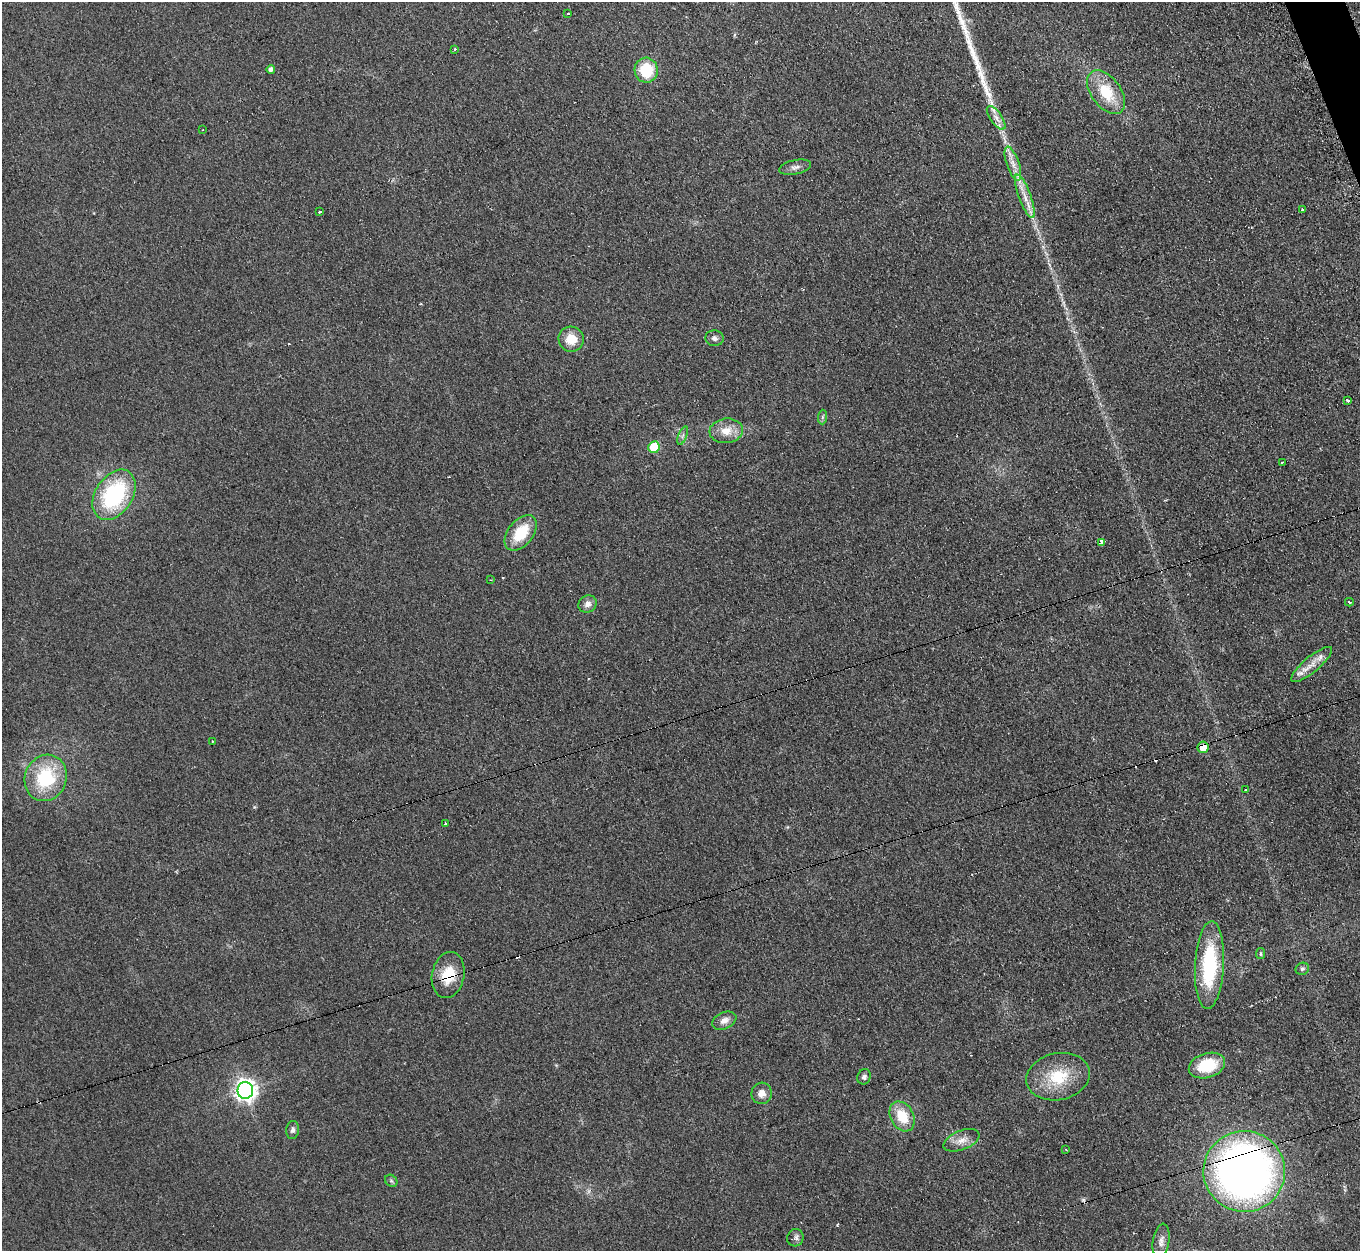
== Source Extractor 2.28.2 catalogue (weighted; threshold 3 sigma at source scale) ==
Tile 10 of 4 x 4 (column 2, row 3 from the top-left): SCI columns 1377-2734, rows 1529-2777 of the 5460 x 5421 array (HDU 1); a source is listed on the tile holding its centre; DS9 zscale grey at full resolution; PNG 1362 x 1253 px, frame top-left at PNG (2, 2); each listed source drawn as its Kron ellipse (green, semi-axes under 4 px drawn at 4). Shown black and unused: <1% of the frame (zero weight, under 2 of 3 exposures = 2% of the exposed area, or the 3 px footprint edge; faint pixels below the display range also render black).
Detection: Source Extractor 2.28.2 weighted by HDU 2 'WHT'; one run over the whole footprint, this tile lists its part. Background 0.0959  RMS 0.012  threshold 0.0519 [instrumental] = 3 sigma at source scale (4.5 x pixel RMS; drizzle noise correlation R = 1.50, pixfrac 1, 0.05/0.05 arcsec/px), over >= 5 px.
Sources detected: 62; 9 cosmic-ray / hot-pixel residue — neither listed nor drawn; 3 inside a brighter listed object's ellipse — not listed separately; the other 50 listed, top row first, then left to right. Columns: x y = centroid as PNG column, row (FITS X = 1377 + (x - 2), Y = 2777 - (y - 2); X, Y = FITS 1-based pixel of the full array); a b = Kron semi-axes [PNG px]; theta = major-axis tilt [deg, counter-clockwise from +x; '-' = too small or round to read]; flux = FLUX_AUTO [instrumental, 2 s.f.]
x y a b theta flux
568 14 3 3 - 6.8
455 49 3 3 - 2.9
271 69 4 4 - 3.6
646 70 12 11 - 42
1106 92 25 14 -54 39
996 118 14 6 -55 7
203 130 2 2 - 1.1
1013 164 18 6 -71 9.6
795 167 16 7 12 5.7
1025 196 23 6 -70 13
1302 209 3 2 - 1.5
320 212 3 3 - 2.6
714 338 9 8 - 4.4
571 339 13 12 - 19
1347 400 3 3 - 6.8
822 417 7 4 89 2.2
726 431 17 12 6 16
683 436 10 3 69 2.3
654 447 6 5 - 44
1282 462 3 2 - 1.8
114 495 27 18 57 120
521 533 20 12 51 39
1102 542 4 3 - 25
490 580 3 3 - 1.1
1349 602 4 3 - 1.5
588 604 9 8 - 6
1312 664 26 7 40 14
212 741 2 2 - 0.73
1203 747 6 5 - 17
46 778 23 20 67 71
1246 789 2 2 - 1.2
445 824 3 3 - 7
1261 954 5 4 - 1.8
1209 965 44 14 87 93
1302 969 7 6 - 2.5
448 975 23 16 78 30
724 1021 13 8 25 7.2
1207 1066 18 12 17 46
864 1077 8 6 69 3.9
1058 1077 32 23 12 47
245 1090 8 8 - 670
762 1093 11 10 - 8.7
902 1116 16 11 -62 30
293 1130 9 6 83 3.7
961 1140 19 9 22 11
1066 1150 4 2 - 1
1244 1171 41 40 - 740
391 1181 7 5 -44 2.2
795 1238 9 8 - 4.3
1161 1241 18 8 81 7.2
Overlapping masked pixels (flux is a lower limit): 3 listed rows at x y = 1203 747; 448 975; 1244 1171
Unlisted compact peaks at least as high as the median listed source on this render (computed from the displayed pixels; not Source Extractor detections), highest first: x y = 962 22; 966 32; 982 77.